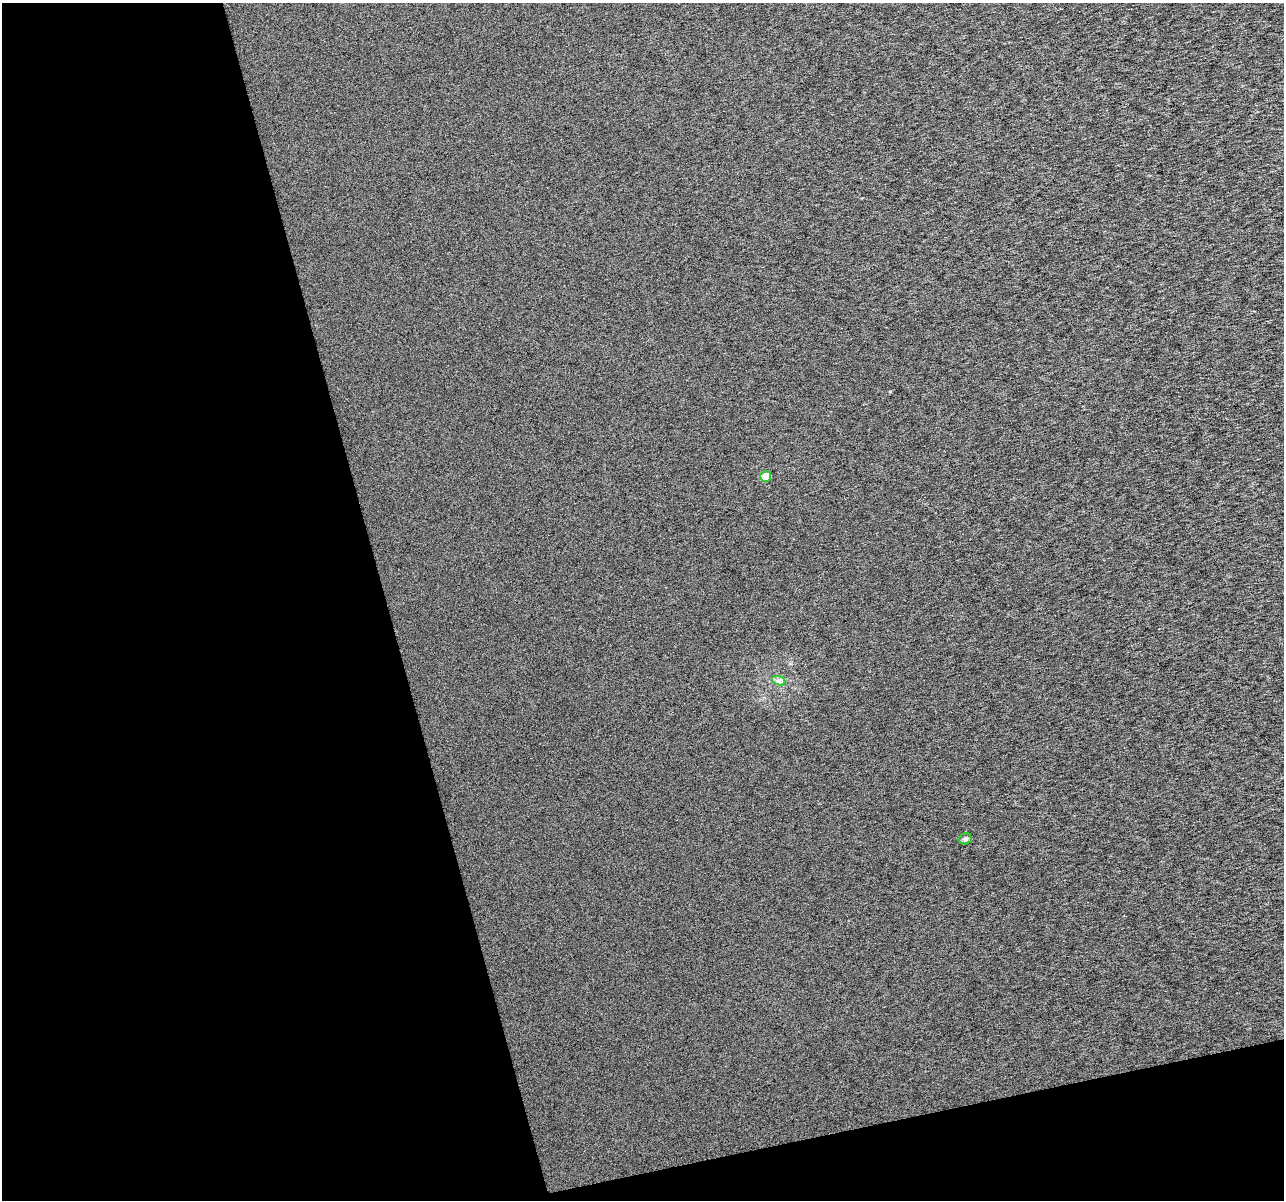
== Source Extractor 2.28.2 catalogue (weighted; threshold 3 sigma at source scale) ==
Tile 3 of 2 x 2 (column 1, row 2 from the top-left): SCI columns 1-1282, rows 32-1229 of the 2564 x 2474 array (HDU 1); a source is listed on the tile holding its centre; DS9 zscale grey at full resolution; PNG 1286 x 1202 px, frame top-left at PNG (2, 3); each listed source drawn as its Kron ellipse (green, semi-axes under 4 px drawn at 4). Shown black and unused: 34% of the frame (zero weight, under 3 of 6 exposures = <1% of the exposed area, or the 3 px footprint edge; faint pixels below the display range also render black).
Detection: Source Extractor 2.28.2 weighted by HDU 2 'WHT'; one run over the whole footprint, this tile lists its part. Background 0.0262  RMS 0.063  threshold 0.257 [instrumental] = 3 sigma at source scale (4.09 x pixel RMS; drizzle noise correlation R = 1.36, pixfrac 0.8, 0.0396/0.0396 arcsec/px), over >= 5 px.
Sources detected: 3; all 3 listed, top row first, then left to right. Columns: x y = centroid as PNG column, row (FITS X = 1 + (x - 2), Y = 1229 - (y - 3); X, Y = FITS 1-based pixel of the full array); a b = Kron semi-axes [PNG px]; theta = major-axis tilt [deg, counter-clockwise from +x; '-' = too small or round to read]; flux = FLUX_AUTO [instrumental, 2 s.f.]
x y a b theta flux
766 476 5 5 - 110
779 681 7 4 -19 14
965 839 6 5 - 14